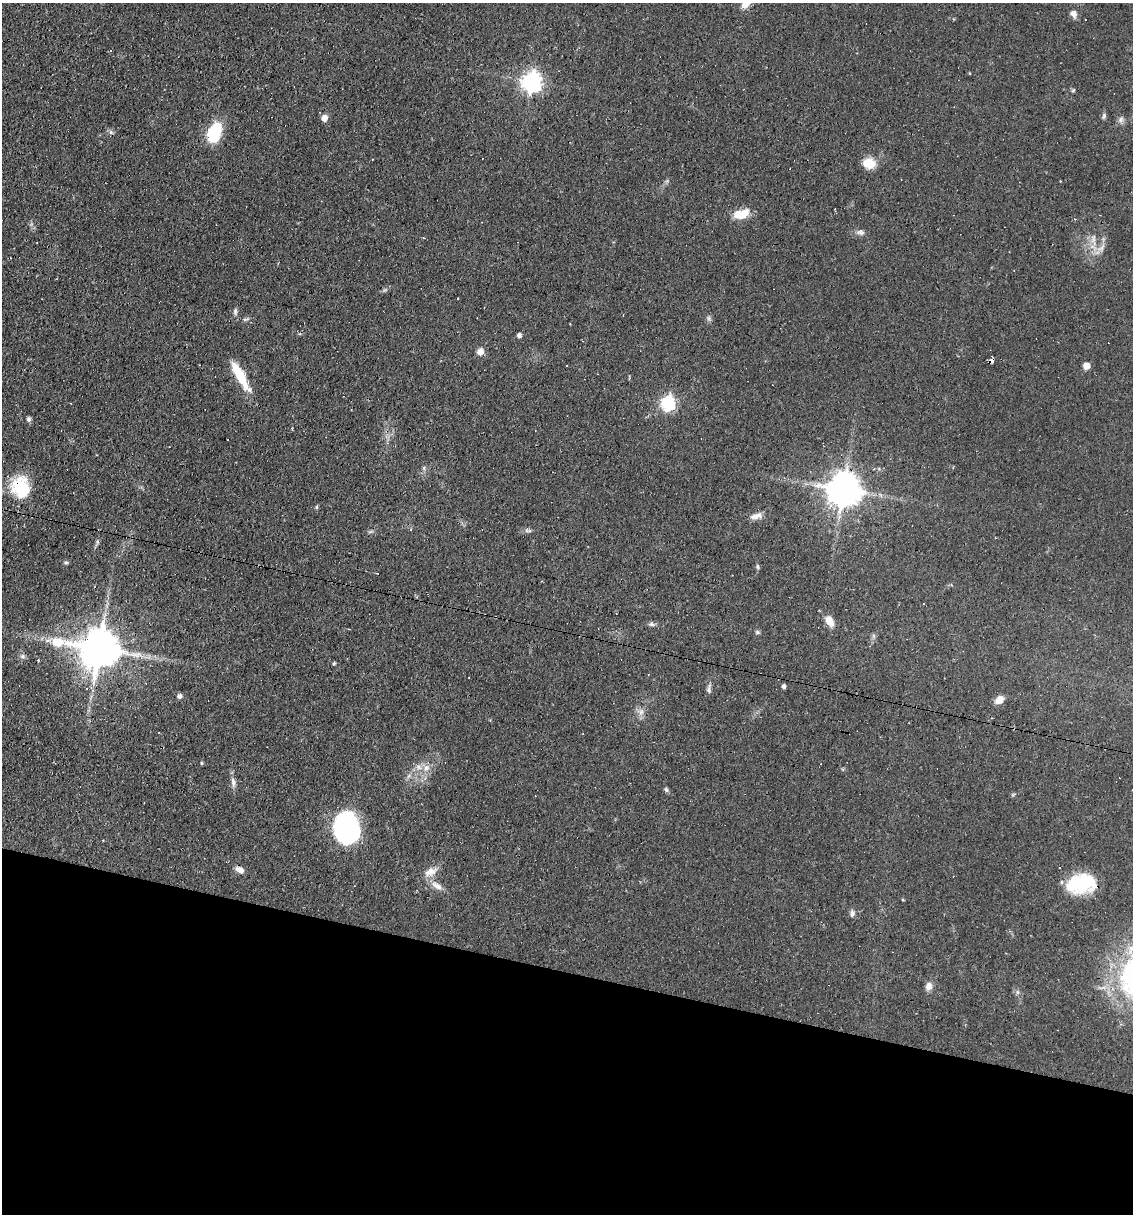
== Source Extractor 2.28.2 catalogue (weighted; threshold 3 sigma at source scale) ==
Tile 15 of 4 x 4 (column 3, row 4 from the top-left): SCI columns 2497-3627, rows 1-1212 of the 4874 x 4848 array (HDU 1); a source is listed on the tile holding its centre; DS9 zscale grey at full resolution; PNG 1135 x 1216 px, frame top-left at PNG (2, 3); no overlay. Shown black and unused: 20% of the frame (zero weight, under 2 of 3 exposures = <1% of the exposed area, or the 3 px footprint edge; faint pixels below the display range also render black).
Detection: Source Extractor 2.28.2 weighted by HDU 2 'WHT'; one run over the whole footprint, this tile lists its part. Background 0.0644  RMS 0.0052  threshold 0.0234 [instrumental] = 3 sigma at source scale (4.5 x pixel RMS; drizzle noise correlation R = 1.50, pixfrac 1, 0.05/0.05 arcsec/px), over >= 5 px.
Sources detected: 68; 2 too faint to see at this stretch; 7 cosmic-ray / hot-pixel residue — not listed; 3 inside a brighter listed object's ellipse — not listed separately; the other 56 listed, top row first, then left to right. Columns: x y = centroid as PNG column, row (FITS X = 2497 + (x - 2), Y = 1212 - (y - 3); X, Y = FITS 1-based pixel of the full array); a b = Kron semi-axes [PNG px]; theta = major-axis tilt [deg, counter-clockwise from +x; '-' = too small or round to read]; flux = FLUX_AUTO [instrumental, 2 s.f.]
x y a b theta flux
1073 14 8 7 - 3.1
532 82 8 7 - 280
1073 90 6 4 44 0.67
1104 116 8 5 74 1.1
324 118 6 5 - 4.7
1121 119 9 6 74 1.8
111 132 7 5 -45 1.2
214 133 18 11 66 29
869 163 14 12 -12 8.2
667 181 6 5 - 0.91
741 214 19 9 14 10
860 232 12 7 -10 2.1
1093 240 17 6 -84 4.1
1101 248 16 7 43 4
235 312 11 5 -83 1.4
519 335 4 4 - 1.9
480 352 9 8 - 3
567 365 3 2 - 0.52
1086 366 6 6 - 4
240 376 37 9 -61 16
668 403 7 6 - 95
29 419 6 5 - 1.3
424 468 6 5 - 1.1
21 488 27 22 -90 23
843 490 10 10 - 1200
756 516 18 6 25 3.5
528 530 11 5 -5 1.4
97 542 6 4 -90 0.83
66 563 6 4 -14 0.81
757 566 7 5 -88 0.91
377 573 3 2 - 0.33
829 621 13 8 -60 5.4
652 624 9 4 -1 1.3
757 632 7 5 -15 0.92
873 636 7 4 -89 1.1
99 649 14 11 -8 2000
22 656 8 6 1 1.4
38 660 3 2 - 0.62
334 663 5 4 - 0.62
783 686 4 4 - 1.7
709 689 12 6 86 1.9
179 696 5 5 - 2.1
999 700 10 7 39 4.7
641 712 10 10 - 3
583 734 3 2 - 0.35
201 763 4 4 - 0.6
426 768 11 8 71 3.8
233 782 11 6 -83 2.4
666 789 7 5 -72 0.98
346 827 28 20 -81 100
239 870 10 7 -24 3.2
431 872 18 10 25 5.2
1081 883 29 18 11 34
437 886 19 8 -35 4.7
852 914 9 6 70 1.7
929 986 10 8 77 3
Overlapping masked pixels (flux is a lower limit): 2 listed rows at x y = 21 488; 843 490